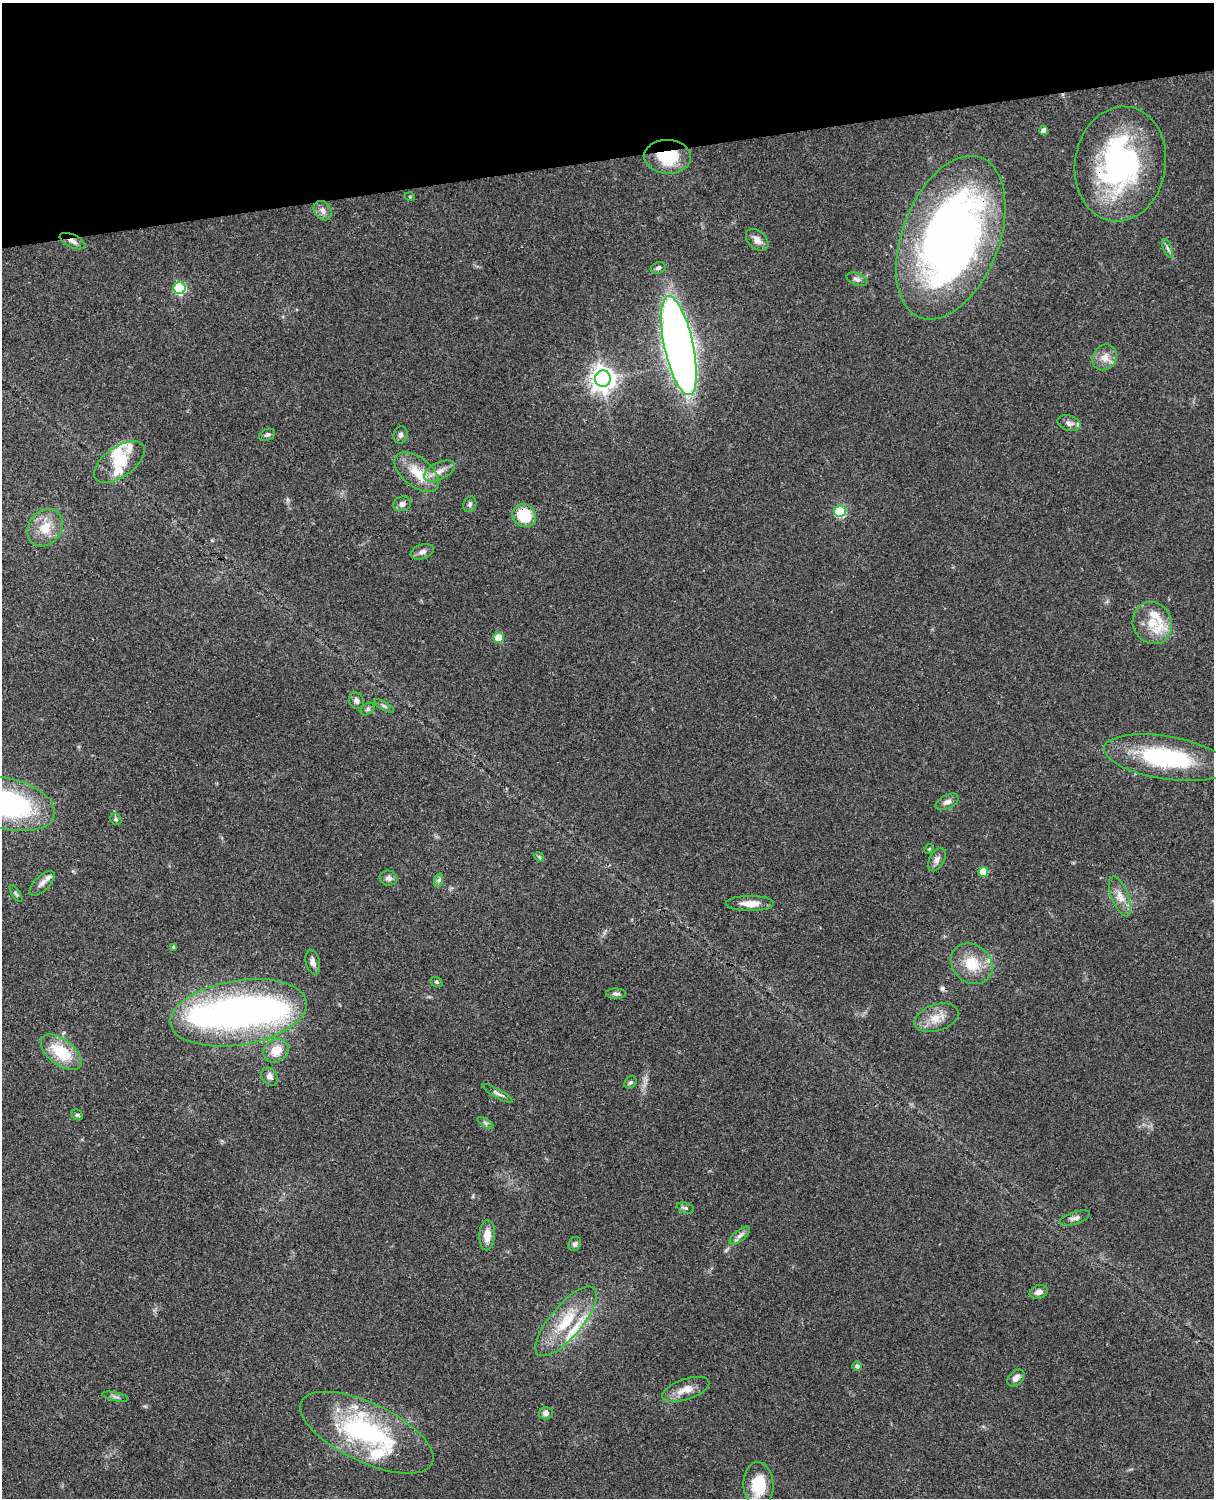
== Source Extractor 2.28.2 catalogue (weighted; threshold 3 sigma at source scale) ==
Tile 3 of 4 x 3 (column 3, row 1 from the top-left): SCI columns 2545-3756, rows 3267-4762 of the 5086 x 4925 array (HDU 1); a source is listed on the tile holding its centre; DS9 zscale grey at full resolution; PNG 1216 x 1500 px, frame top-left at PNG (2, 3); each listed source drawn as its Kron ellipse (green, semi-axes under 4 px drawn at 4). Shown black and unused: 10% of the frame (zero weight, under 3 of 4 exposures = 6% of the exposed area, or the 3 px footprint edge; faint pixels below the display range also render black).
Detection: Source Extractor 2.28.2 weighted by HDU 2 'WHT'; one run over the whole footprint, this tile lists its part. Background 0.0882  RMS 0.0061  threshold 0.0275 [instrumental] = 3 sigma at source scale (4.5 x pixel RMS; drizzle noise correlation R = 1.50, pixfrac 1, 0.05/0.05 arcsec/px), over >= 5 px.
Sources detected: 88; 4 inside a brighter object's white glare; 1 cosmic-ray / hot-pixel residue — neither listed nor drawn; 9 inside a brighter listed object's ellipse — not listed separately; the other 74 listed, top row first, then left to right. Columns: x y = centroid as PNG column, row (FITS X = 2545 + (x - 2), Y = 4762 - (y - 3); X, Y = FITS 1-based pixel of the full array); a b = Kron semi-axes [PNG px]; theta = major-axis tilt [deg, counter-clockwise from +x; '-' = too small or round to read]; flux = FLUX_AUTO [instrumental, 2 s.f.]
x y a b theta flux
1044 131 4 4 - 4.3
668 157 23 17 -2 25
1120 164 58 45 81 120
410 197 5 3 - 0.51
323 211 10 8 -52 3.5
951 238 86 48 69 390
757 240 13 8 -44 4
72 241 14 6 -25 3.1
1168 248 10 3 -69 1.4
658 268 8 5 21 1.4
857 279 11 6 -21 2
179 288 6 6 - 68
679 346 50 14 -78 720
1105 357 13 11 58 6.2
603 379 8 8 - 570
1069 423 12 7 -16 3.3
267 435 8 5 26 1.4
401 435 9 7 76 2
119 462 29 15 35 15
439 471 17 8 26 5.3
417 472 26 14 -39 15
402 504 9 7 16 2.4
470 504 8 6 68 1.6
840 511 6 5 - 47
524 515 12 11 - 23
45 528 20 16 53 13
422 552 12 7 20 2.6
1152 623 21 19 -65 15
499 638 5 5 - 16
356 701 9 7 -65 2.3
384 706 11 3 -30 1.4
368 709 8 5 37 1.3
1166 758 62 21 -9 68
947 802 12 6 26 2.7
8 804 47 25 -14 110
116 819 6 5 - 1.2
929 849 5 4 - 0.59
539 857 5 4 - 0.69
937 860 13 7 61 3
983 872 5 5 - 12
389 878 9 7 -9 2.6
439 880 7 4 71 1.3
42 883 16 7 44 3.2
16 894 9 3 -57 0.94
1120 896 21 8 -68 6.3
750 903 24 7 0 6.8
174 947 4 4 - 1
313 962 12 7 -77 3.2
972 964 22 18 -40 17
436 982 6 5 - 0.93
616 994 10 5 -2 1.8
239 1013 69 32 9 230
936 1018 23 13 18 9.4
276 1051 13 11 32 9.9
61 1052 24 12 -38 24
270 1077 10 7 -56 2.6
630 1082 7 5 42 1.3
498 1093 17 4 -29 2.2
77 1115 6 5 - 1
486 1123 9 4 -31 1.3
685 1208 8 5 -16 1.3
1075 1218 16 6 18 2.7
487 1235 15 7 87 7.4
740 1235 12 5 38 2.6
575 1244 7 6 - 1.7
1039 1292 9 6 16 3.5
566 1321 43 16 50 27
857 1366 5 5 - 1.8
1016 1378 10 7 45 3.7
686 1389 24 10 19 8.3
115 1397 13 3 -12 1.5
546 1413 7 6 - 2.4
367 1433 72 29 -25 97
759 1485 23 15 -88 22
Overlapping masked pixels (flux is a lower limit): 5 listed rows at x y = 668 157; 1120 164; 951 238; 72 241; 524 515
Isophote crosses this tile's border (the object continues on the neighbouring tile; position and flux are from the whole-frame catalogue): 2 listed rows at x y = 8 804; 759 1485